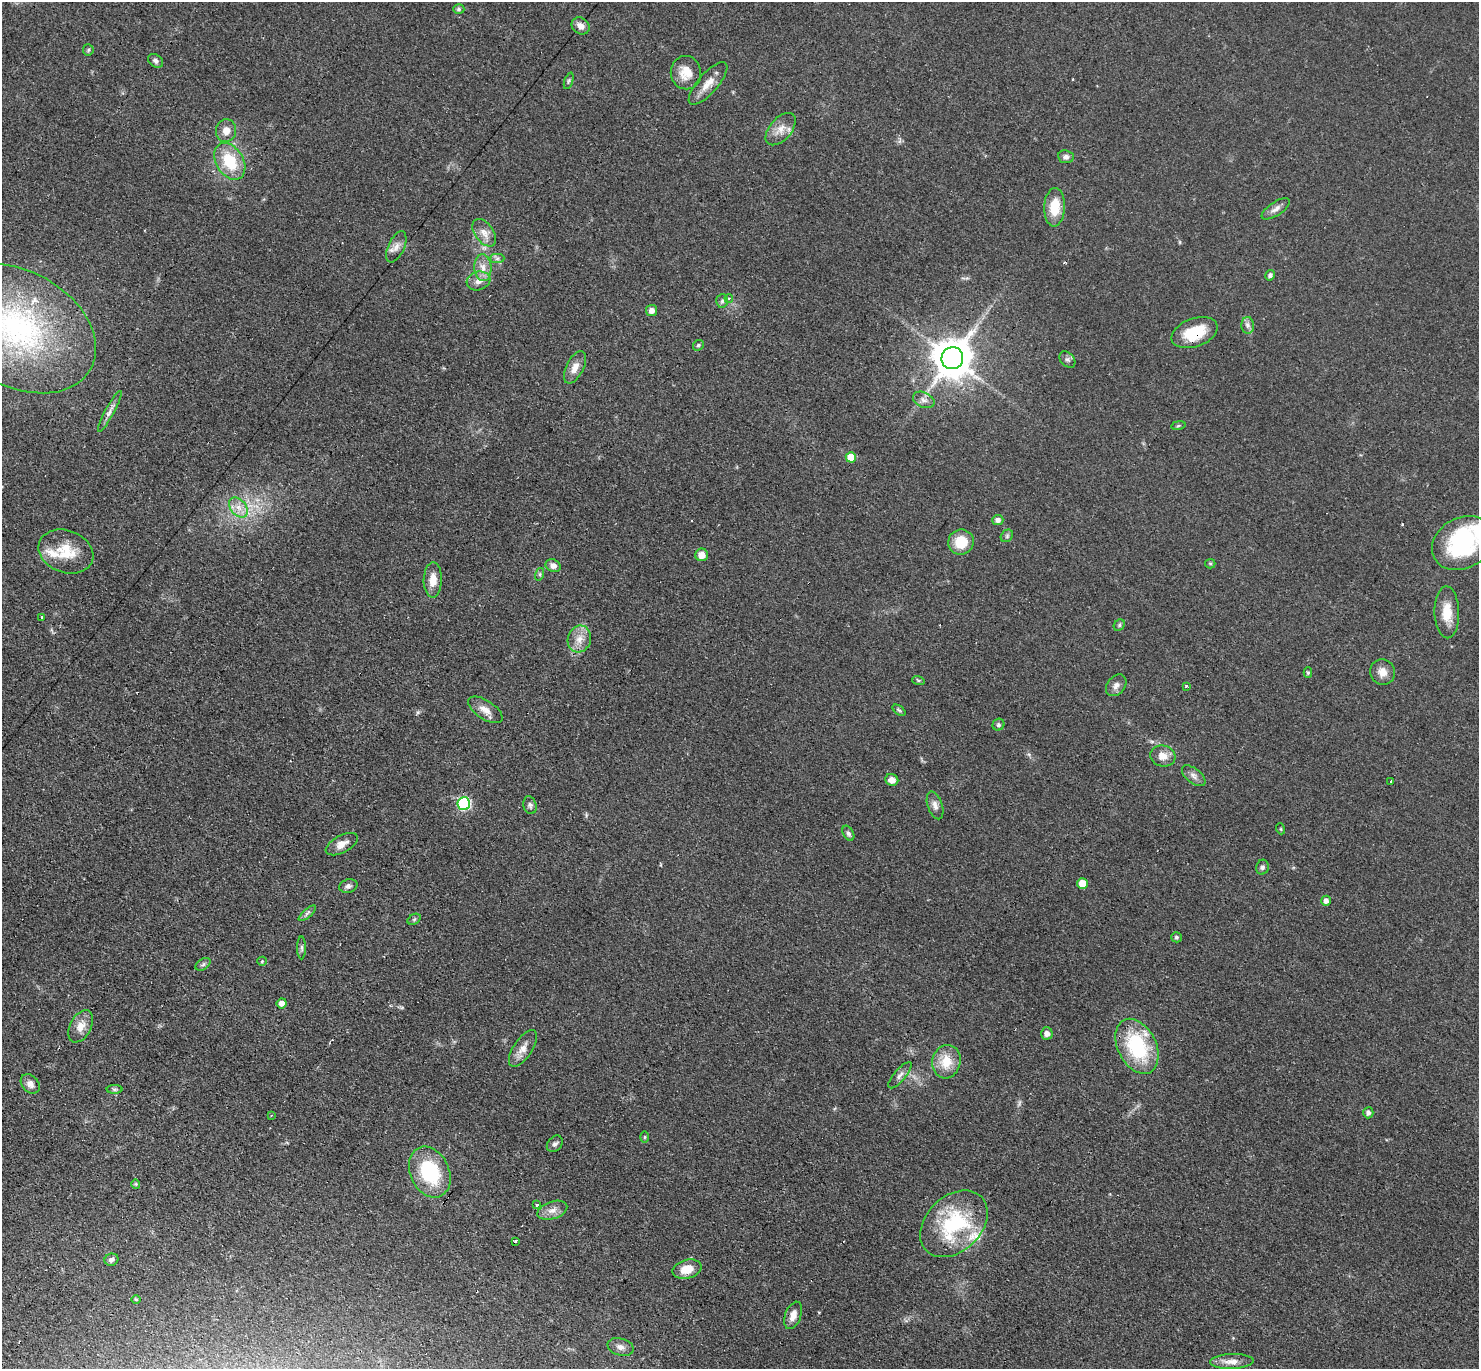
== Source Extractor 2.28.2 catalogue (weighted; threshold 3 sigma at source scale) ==
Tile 7 of 4 x 4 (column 3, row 2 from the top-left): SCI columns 3085-4561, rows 3032-4398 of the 6088 x 6079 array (HDU 1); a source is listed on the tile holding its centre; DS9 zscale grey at full resolution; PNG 1481 x 1371 px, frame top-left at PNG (2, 2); each listed source drawn as its Kron ellipse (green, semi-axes under 4 px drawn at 4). Shown black and unused: <1% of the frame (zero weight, under 3 of 4 exposures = <1% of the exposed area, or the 3 px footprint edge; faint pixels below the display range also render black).
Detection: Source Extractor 2.28.2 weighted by HDU 2 'WHT'; one run over the whole footprint, this tile lists its part. Background 0.0606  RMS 0.0057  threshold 0.0255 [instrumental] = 3 sigma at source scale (4.5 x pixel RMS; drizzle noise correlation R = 1.50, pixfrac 1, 0.05/0.05 arcsec/px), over >= 5 px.
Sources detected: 113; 1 too faint to see at this stretch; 1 inside a brighter object's white glare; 5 cosmic-ray / hot-pixel residue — neither listed nor drawn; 5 inside a brighter listed object's ellipse — not listed separately; the other 101 listed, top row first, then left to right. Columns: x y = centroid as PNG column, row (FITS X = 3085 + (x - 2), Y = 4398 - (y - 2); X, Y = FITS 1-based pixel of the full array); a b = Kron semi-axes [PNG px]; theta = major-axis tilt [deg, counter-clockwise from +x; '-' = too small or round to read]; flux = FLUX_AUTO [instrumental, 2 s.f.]
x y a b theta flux
459 9 5 5 - 0.99
581 26 9 8 - 3.8
88 50 6 5 - 0.87
156 61 8 6 -36 1.7
686 73 17 15 -80 8.8
569 81 9 4 71 0.98
708 83 27 10 49 7.5
781 129 19 11 49 6.2
226 131 11 10 - 5.1
1066 157 8 6 -6 2.1
230 161 20 13 -59 22
1055 207 19 10 87 14
1276 209 16 6 33 3.2
484 233 15 9 -53 5.1
396 247 17 8 65 3.9
497 258 7 4 1 1.3
483 268 13 8 -86 4.7
1270 275 5 4 - 1.7
478 281 12 9 17 4.3
729 299 4 4 - 0.84
722 301 7 5 87 1.3
652 310 6 5 - 3.6
1248 325 8 6 -87 2.2
18 329 83 57 -30 140
1194 333 24 14 20 20
698 345 6 5 - 0.93
952 358 11 11 - 1700
1067 360 9 6 -49 1.6
575 367 17 8 63 5.5
924 400 11 7 -24 2.7
110 412 23 4 62 3.3
1178 425 7 4 10 0.9
851 457 5 5 - 11
238 507 11 7 -51 4.9
998 520 5 5 - 2.3
1007 536 7 5 47 1.2
961 542 13 12 - 14
1463 543 32 25 29 58
66 552 28 21 -21 17
702 555 6 6 - 5.9
1210 564 5 4 - 0.81
553 566 8 6 -26 2.7
540 574 6 4 72 0.94
433 580 17 9 88 7
1447 612 26 12 -88 11
42 617 3 3 - 1.4
1119 625 6 5 - 0.91
579 639 13 11 72 6.6
1382 672 13 12 - 5.5
1308 673 5 4 - 0.86
918 680 6 4 -19 0.72
1116 685 12 8 50 2.8
1186 686 3 3 - 1.2
485 710 19 9 -33 5.6
899 710 7 4 -37 0.87
998 725 6 5 - 1.1
1163 756 13 10 -15 5.7
1194 776 14 7 -39 2.9
892 780 6 5 - 3.8
1391 781 3 2 - 1.4
464 804 6 6 - 72
530 805 9 6 -76 1.7
935 805 14 7 -72 3.2
1281 829 5 3 - 0.53
848 833 8 5 -62 1.3
342 844 17 8 28 4.7
1262 867 7 6 - 1.7
1083 883 5 5 - 8.7
348 886 9 6 15 2
1326 901 5 5 - 2.9
307 913 11 4 42 1.6
414 919 7 5 30 0.91
1177 937 5 5 - 1.1
302 948 11 4 -90 1.5
262 961 5 4 - 0.71
203 964 8 5 34 1.4
282 1003 5 5 - 3.1
81 1026 17 10 62 6.4
1047 1033 6 5 - 2.6
1137 1046 29 19 -63 45
523 1048 21 9 56 5.3
946 1062 17 14 76 12
900 1075 16 6 49 2.9
30 1084 11 8 -47 3.7
114 1089 8 4 0 1
1368 1113 5 5 - 1.9
271 1116 4 2 - 0.55
645 1137 5 3 - 0.57
555 1144 9 7 46 1.8
430 1172 26 19 -64 40
136 1184 4 4 - 0.65
536 1205 3 2 - 0.72
552 1210 15 8 19 4.2
954 1224 38 27 44 52
515 1242 3 3 - 6.8
111 1260 7 6 - 1.7
687 1269 15 9 14 8.4
136 1300 5 3 - 0.62
793 1315 14 8 69 4.5
621 1347 13 8 -16 3.3
1232 1361 22 7 2 5.2
Overlapping masked pixels (flux is a lower limit): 1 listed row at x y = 1194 333
Isophote crosses this tile's border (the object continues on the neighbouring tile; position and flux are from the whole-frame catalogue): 1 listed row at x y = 18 329